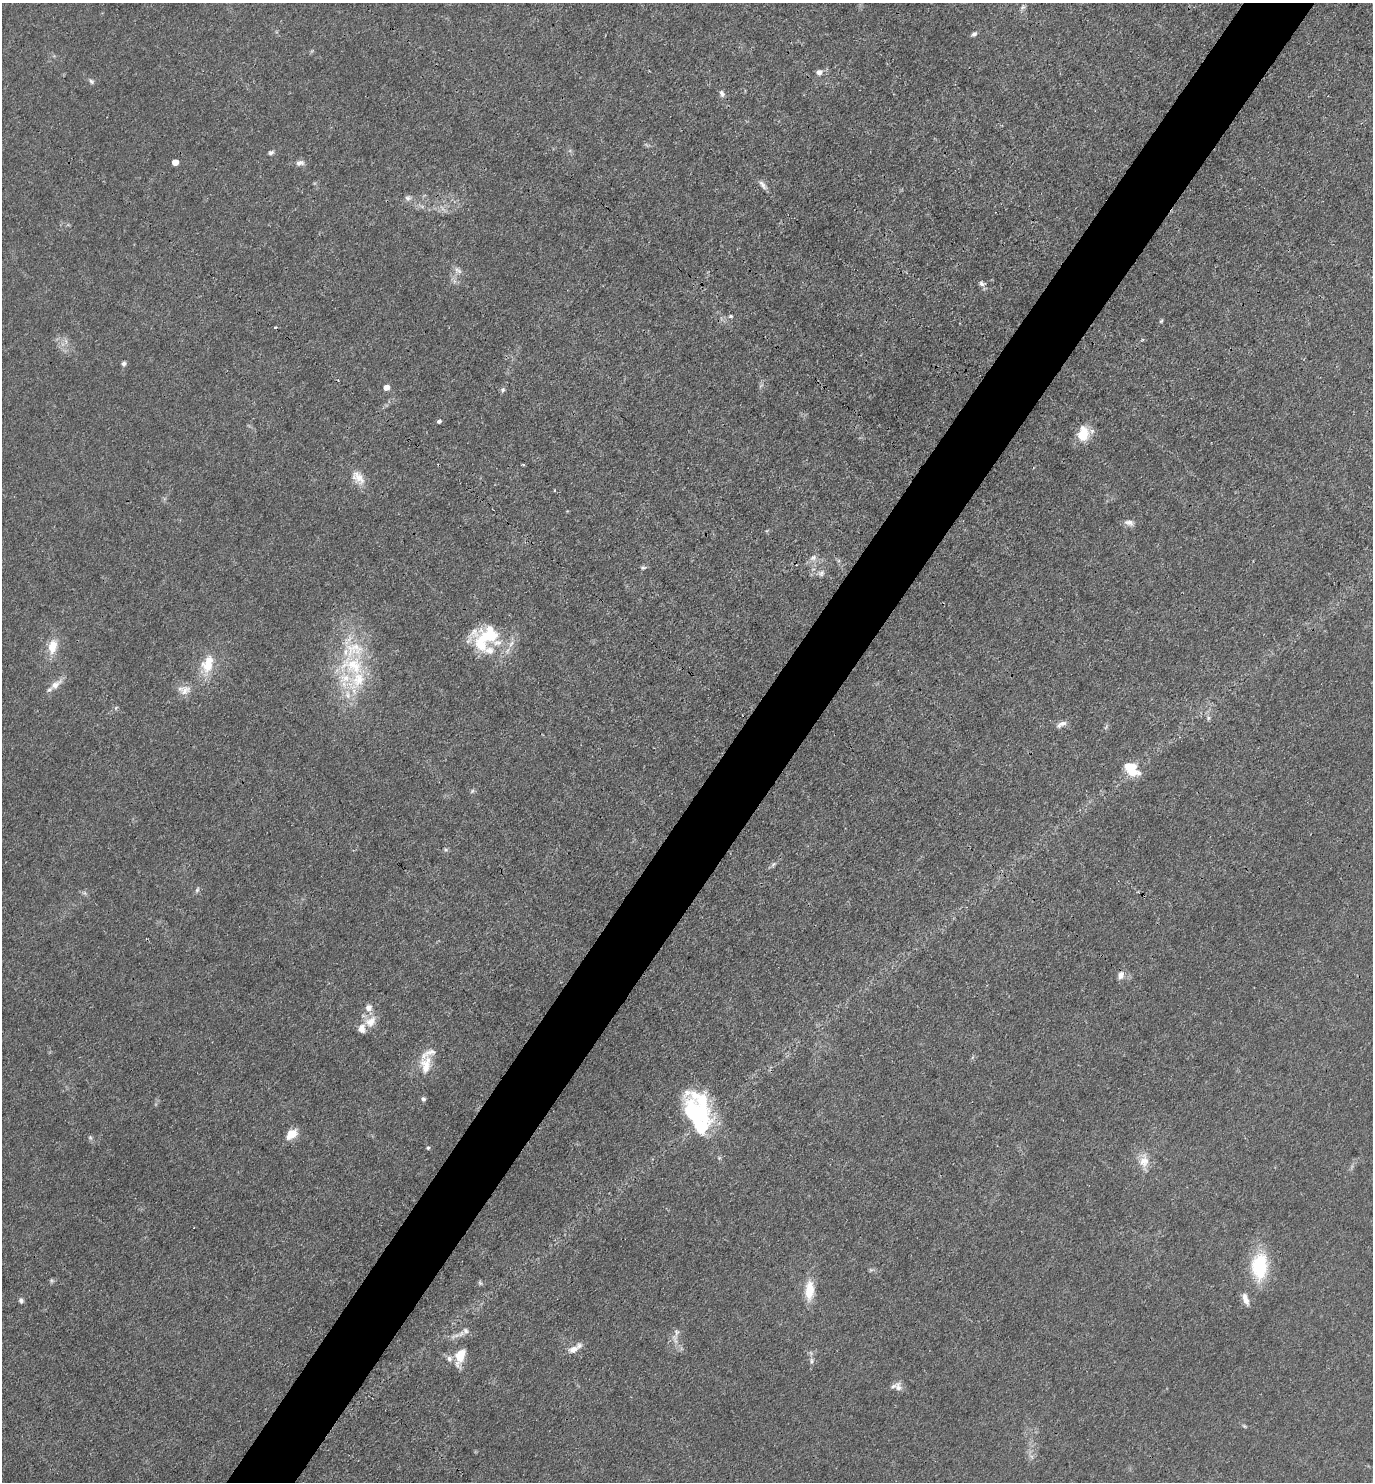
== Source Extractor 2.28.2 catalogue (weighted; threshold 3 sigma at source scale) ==
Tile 10 of 4 x 4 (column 2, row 3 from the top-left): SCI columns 1663-3033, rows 1481-2960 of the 5925 x 5919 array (HDU 1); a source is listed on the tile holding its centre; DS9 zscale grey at full resolution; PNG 1375 x 1484 px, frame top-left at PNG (2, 3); no overlay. Shown black and unused: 5% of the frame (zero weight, under 3 of 4 exposures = <1% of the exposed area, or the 3 px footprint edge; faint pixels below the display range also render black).
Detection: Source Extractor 2.28.2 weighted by HDU 2 'WHT'; one run over the whole footprint, this tile lists its part. Background 0.0243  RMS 0.0028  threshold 0.0126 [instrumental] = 3 sigma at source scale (4.5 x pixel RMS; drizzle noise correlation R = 1.50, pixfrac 1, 0.05/0.05 arcsec/px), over >= 5 px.
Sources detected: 88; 3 too faint to see at this stretch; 3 inside a brighter object's white glare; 3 cosmic-ray / hot-pixel residue — not listed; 14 inside a brighter listed object's ellipse — not listed separately; the other 65 listed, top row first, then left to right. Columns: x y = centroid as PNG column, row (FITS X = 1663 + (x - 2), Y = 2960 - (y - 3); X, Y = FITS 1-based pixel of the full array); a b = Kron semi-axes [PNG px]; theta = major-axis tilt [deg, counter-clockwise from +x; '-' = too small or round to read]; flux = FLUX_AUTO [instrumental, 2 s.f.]
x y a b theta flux
1023 7 9 6 51 0.71
974 34 8 6 36 0.7
819 72 8 7 - 1.3
91 81 7 6 - 0.65
722 94 10 6 -71 0.87
271 152 7 6 - 0.68
175 162 5 5 - 3.3
300 163 12 7 9 1.3
763 185 15 6 -52 1.3
408 198 8 8 - 0.99
422 206 7 4 -19 0.61
458 270 13 7 -43 1.3
454 281 7 4 -72 0.72
982 283 9 6 -45 0.99
731 316 6 5 - 0.47
1161 321 6 4 45 0.39
124 363 6 5 - 0.66
386 387 6 5 - 2.6
503 390 7 5 49 0.59
439 421 5 4 - 0.64
1083 433 18 13 84 6.2
523 464 5 3 - 0.3
358 478 21 12 -49 3.7
1129 523 13 8 -14 1.5
813 558 10 8 26 1.4
643 568 8 5 4 0.55
821 573 10 7 -28 1.2
490 629 13 11 -77 2.9
497 643 19 9 -11 3.7
481 645 16 13 -42 6.6
53 646 19 12 79 4.8
207 664 27 16 73 7.5
352 665 41 30 -15 19
55 685 22 8 39 2.7
185 690 16 12 35 2.8
1208 718 7 4 89 0.54
1061 724 14 6 25 1.4
1129 767 19 11 5 4.3
472 791 6 4 71 0.43
446 850 6 4 -19 0.41
773 864 9 5 45 0.71
197 890 8 5 63 0.6
85 893 7 4 -71 0.49
1120 975 10 8 73 1.6
368 1008 10 9 - 1.8
370 1022 18 12 44 3.8
426 1065 27 14 84 5.4
423 1099 6 6 - 0.6
695 1112 46 30 -55 29
291 1134 14 9 39 3.8
90 1138 7 5 -69 0.55
428 1148 5 5 - 0.39
1144 1161 20 13 85 3.9
1259 1266 31 18 88 16
480 1283 7 4 -64 0.45
809 1290 24 11 87 6.1
1245 1299 15 6 -71 2.2
21 1300 7 6 - 0.71
455 1336 20 6 21 1.8
675 1339 18 7 -82 2.2
573 1349 13 8 20 2.2
460 1356 21 11 74 5.3
811 1361 10 5 86 0.86
898 1387 14 8 -83 1.6
1244 1426 6 4 -44 0.38